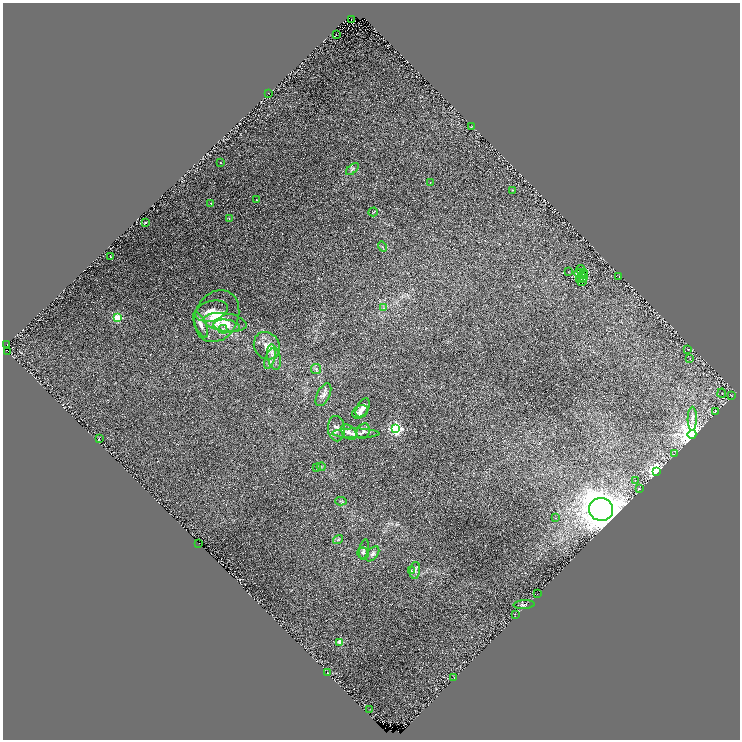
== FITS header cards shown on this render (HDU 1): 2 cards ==
NAXIS1  =                 1475
NAXIS2  =                 1475

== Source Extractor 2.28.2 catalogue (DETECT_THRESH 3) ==
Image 1475 x 1475 px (HDU 1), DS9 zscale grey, zoomed out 1/2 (1 PNG px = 2 x 2 image px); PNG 742 x 742 px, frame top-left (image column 2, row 1474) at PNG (3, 3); each listed source drawn as its Kron ellipse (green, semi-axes under 4 px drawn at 4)
Background 0.0408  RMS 0.011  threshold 0.0335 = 3 sigma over >= 5 px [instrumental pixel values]
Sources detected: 121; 44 cannot appear on this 1/2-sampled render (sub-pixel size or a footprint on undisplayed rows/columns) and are neither listed nor drawn; the other 77 listed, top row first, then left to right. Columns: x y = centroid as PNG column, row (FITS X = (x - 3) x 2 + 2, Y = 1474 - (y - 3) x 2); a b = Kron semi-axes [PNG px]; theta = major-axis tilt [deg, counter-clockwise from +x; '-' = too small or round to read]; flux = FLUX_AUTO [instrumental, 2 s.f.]
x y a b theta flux
351 20 2 1 - 1.1
336 35 3 1 - 1.8
268 93 2 1 - 0.83
471 127 2 2 - 1.2
220 163 2 2 - 1.9
352 169 8 4 43 4
430 182 2 2 - 0.68
513 190 2 2 - 2.2
256 200 2 2 - 2.8
211 203 2 2 - 1.5
373 212 5 2 - 1.2
229 218 3 2 - 1.3
146 223 2 2 - 3.3
382 247 5 2 - 1.9
111 257 2 2 - 2.8
581 270 4 2 - 3.4
569 271 2 1 - 0.6
583 272 2 1 - 0.85
579 273 4 4 - 1.4
583 274 3 1 - 0.5
619 276 2 2 - 0.58
584 277 3 1 - 0.32
580 279 4 2 - 2.1
582 282 4 3 - 3.7
383 308 3 2 - 1.5
211 311 16 10 16 25
217 316 27 21 64 74
118 318 3 3 - 90
225 322 21 9 -8 33
201 325 14 5 -66 12
226 326 13 6 -8 17
223 329 5 4 - 4.2
7 344 2 1 - 11
267 346 14 12 -55 26
688 349 2 1 - 0.78
7 351 2 1 - 1.1
274 357 13 6 -76 15
690 358 2 1 - 0.55
270 359 11 4 71 10
316 369 5 5 - 4.4
722 393 4 1 - 1
323 395 12 6 64 9.2
732 396 3 2 - 0.85
363 408 10 5 60 16
360 412 8 6 30 10
715 412 4 1 - 1.1
692 419 12 4 89 11
396 428 4 4 - 480
336 429 12 8 -86 14
363 431 8 6 68 6.4
349 432 9 6 -44 8.8
356 433 23 5 0 16
692 434 4 4 - 2900
99 438 3 2 - 1.1
674 454 2 2 - 1.6
321 467 4 3 - 2
317 468 3 3 - 1.3
656 471 4 3 - 920
635 481 3 2 - 0.78
639 489 3 2 - 1.2
341 501 6 3 -3 2.6
601 509 12 11 - 3700
555 518 2 1 - 0.56
338 539 5 3 - 3.3
199 543 2 1 - 1.3
364 549 10 5 80 6.1
363 553 6 5 - 4.5
372 554 8 5 51 6.8
411 570 3 2 - 1.2
415 571 8 5 84 6.2
537 594 2 1 - 2.2
524 605 10 4 4 4.9
515 614 2 2 - 1.4
340 642 3 2 - 39
327 673 2 1 - 1.6
454 677 2 1 - 1.7
369 709 2 1 - 0.52
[44 sub-pixel or undisplayed-footprint detections neither listed nor drawn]